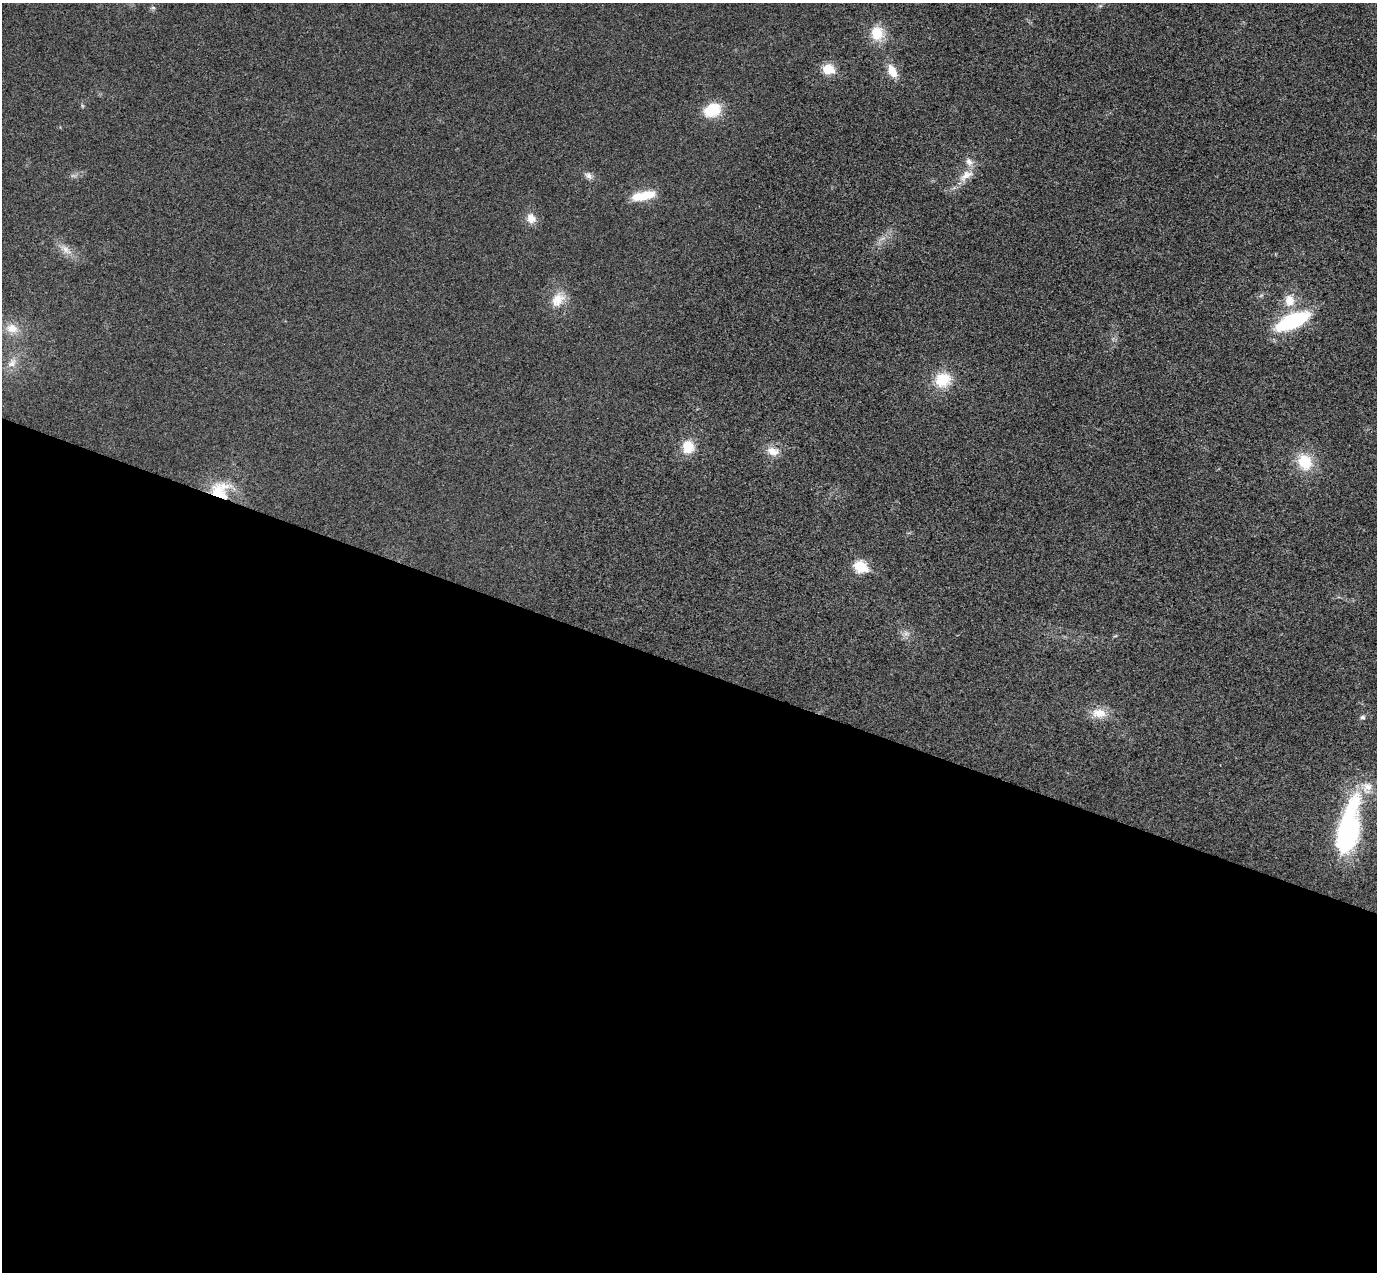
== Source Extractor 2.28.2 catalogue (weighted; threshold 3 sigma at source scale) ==
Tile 14 of 4 x 4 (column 2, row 4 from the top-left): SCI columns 1406-2780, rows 325-1594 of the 5557 x 5599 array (HDU 1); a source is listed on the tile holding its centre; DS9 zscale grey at full resolution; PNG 1379 x 1274 px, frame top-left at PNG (2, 3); no overlay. Shown black and unused: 48% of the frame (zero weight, under 3 of 4 exposures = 6% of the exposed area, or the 3 px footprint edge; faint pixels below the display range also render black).
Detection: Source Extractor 2.28.2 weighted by HDU 2 'WHT'; one run over the whole footprint, this tile lists its part. Background 0.0192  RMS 0.0061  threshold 0.0275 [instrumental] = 3 sigma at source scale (4.5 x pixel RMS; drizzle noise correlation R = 1.50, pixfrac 1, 0.05/0.05 arcsec/px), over >= 5 px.
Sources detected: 30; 2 too faint to see at this stretch — not listed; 2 inside a brighter listed object's ellipse — not listed separately; the other 26 listed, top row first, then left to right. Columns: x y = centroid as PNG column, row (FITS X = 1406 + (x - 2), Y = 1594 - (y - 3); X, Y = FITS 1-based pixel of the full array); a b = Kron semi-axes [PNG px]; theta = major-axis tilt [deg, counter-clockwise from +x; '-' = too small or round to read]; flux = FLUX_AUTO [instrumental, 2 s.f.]
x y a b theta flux
1100 6 6 4 18 0.87
153 7 6 4 -1 1
877 33 18 15 -80 14
828 69 6 6 - 34
892 71 15 9 -61 9.5
712 110 18 13 24 21
966 175 25 11 35 8.9
588 176 12 7 -38 2.9
643 196 31 10 11 15
531 218 12 10 -67 6.3
66 250 21 8 -37 6.3
558 299 22 15 52 11
1289 300 16 13 -84 10
1292 321 34 13 24 59
12 328 16 12 -13 8.6
12 363 15 11 50 6.1
943 380 18 16 21 19
688 447 14 12 -87 13
773 451 16 10 -17 7.2
1305 462 20 16 -64 21
220 490 27 24 11 22
860 566 7 6 - 48
906 633 10 6 -17 2.8
1099 713 18 12 -1 10
1362 717 7 6 - 1.5
1348 829 62 21 77 110
Overlapping masked pixels (flux is a lower limit): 1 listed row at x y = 220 490